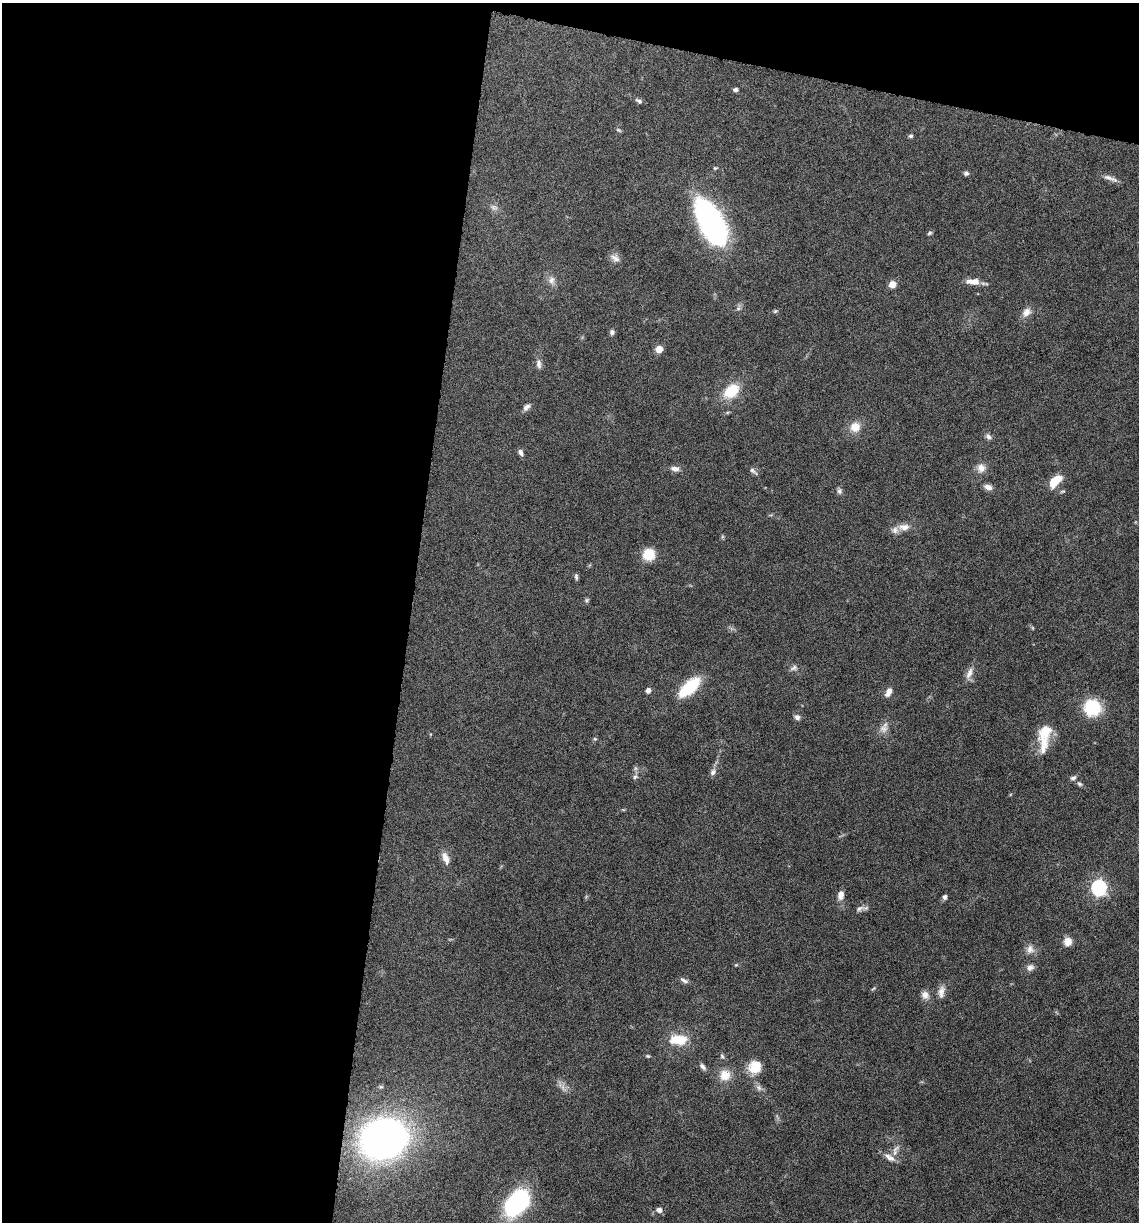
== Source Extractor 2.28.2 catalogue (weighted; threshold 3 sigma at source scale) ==
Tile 1 of 4 x 4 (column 1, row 1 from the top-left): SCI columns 237-1373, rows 3659-4878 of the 4903 x 4881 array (HDU 1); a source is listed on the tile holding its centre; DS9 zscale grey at full resolution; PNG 1141 x 1224 px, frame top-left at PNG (2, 3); no overlay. Shown black and unused: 40% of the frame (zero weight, under 10 of 20 exposures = <1% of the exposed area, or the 3 px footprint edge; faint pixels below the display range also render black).
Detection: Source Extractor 2.28.2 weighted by HDU 2 'WHT'; one run over the whole footprint, this tile lists its part. Background 0.0404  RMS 0.0025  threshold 0.0103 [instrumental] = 3 sigma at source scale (4.09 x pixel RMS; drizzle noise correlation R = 1.36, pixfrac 0.8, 0.05/0.05 arcsec/px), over >= 5 px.
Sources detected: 72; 2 inside a brighter listed object's ellipse — not listed separately; the other 70 listed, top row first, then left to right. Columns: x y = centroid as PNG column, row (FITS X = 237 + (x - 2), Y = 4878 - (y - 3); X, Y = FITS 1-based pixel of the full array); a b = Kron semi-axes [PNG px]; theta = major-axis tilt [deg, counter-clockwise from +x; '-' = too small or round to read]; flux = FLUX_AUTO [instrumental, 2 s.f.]
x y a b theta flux
736 90 5 4 - 0.72
639 101 11 5 -25 0.57
618 130 7 4 -30 0.35
911 136 4 4 - 0.52
966 173 6 5 - 0.55
1110 178 21 5 -19 1.2
494 207 11 5 -18 0.79
710 222 42 19 -64 57
929 233 7 4 28 0.35
615 258 15 8 -30 1.2
551 280 11 7 65 1.1
973 281 17 7 -1 2.2
892 284 7 7 - 1.8
775 311 7 4 44 0.3
1026 312 13 10 51 1.6
612 332 6 6 - 0.6
659 349 5 5 - 4.7
539 364 12 6 -85 1
731 391 20 13 40 6.4
526 407 10 6 43 0.89
855 427 12 11 - 2.8
988 437 8 6 -57 0.7
521 452 9 5 -68 0.69
981 468 11 10 - 1.7
675 469 11 7 -9 1.1
753 471 13 5 -42 0.65
1055 481 14 7 45 5.3
988 487 9 6 -15 1.2
839 491 9 5 -90 0.57
904 527 16 9 4 1.9
649 554 12 12 - 4.8
576 577 9 4 -81 0.43
587 600 7 4 90 0.35
794 668 10 6 44 0.68
969 673 18 7 67 1.5
690 687 19 8 42 15
648 690 5 4 - 1.2
888 692 11 6 62 1.3
1092 708 17 17 - 9.8
797 717 7 6 - 0.76
884 729 12 10 22 1.4
1045 731 21 14 50 4.5
595 739 5 5 - 0.29
713 772 9 7 65 0.87
635 777 7 5 50 0.55
1073 778 8 5 33 0.58
1079 784 8 5 -38 0.51
445 858 16 8 -71 1.8
1099 888 6 6 - 59
841 895 11 8 81 1.3
945 897 6 5 - 0.61
860 908 11 6 34 0.84
1068 942 9 9 - 1.9
1030 949 12 10 -72 1.5
736 965 5 4 - 0.23
1030 967 10 8 32 1
684 980 13 5 -30 0.71
941 992 17 8 82 1.5
925 995 11 9 -58 1.3
678 1040 23 11 1 5.7
648 1056 5 4 - 0.29
722 1056 6 5 - 0.41
702 1066 10 5 -48 0.73
755 1067 17 15 47 4.2
725 1075 14 14 - 3.1
383 1139 30 25 16 130
895 1151 18 6 74 1.4
889 1157 15 7 -32 1.5
517 1203 28 17 50 29
659 1210 6 5 - 1.1